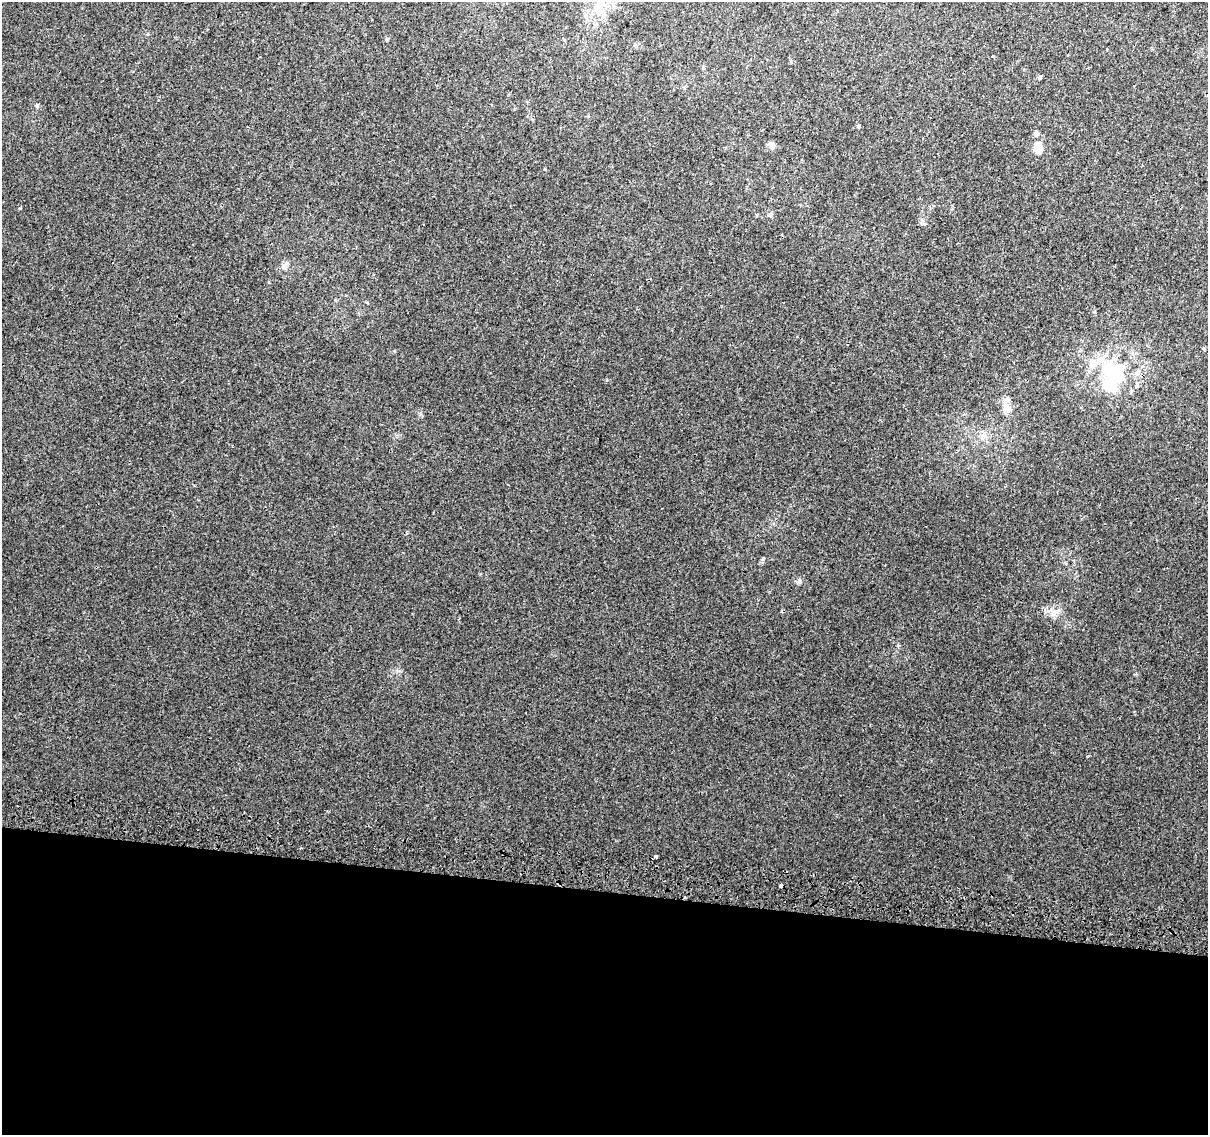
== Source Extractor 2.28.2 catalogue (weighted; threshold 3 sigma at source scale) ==
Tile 14 of 4 x 4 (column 2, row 4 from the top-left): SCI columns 1221-2426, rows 327-1459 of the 4845 x 5126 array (HDU 1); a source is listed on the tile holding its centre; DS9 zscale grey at full resolution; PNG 1210 x 1137 px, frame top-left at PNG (2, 2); no overlay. Shown black and unused: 21% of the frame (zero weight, under 2 of 3 exposures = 2% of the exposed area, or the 3 px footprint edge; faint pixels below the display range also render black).
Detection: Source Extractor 2.28.2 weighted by HDU 2 'WHT'; one run over the whole footprint, this tile lists its part. Background 0.00643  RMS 0.0036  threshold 0.0163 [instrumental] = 3 sigma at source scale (4.5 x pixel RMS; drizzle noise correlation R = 1.50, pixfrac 1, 0.0396/0.0396 arcsec/px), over >= 5 px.
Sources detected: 29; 3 inside a brighter object's white glare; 2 cosmic-ray / hot-pixel residue — not listed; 4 inside a brighter listed object's ellipse — not listed separately; the other 20 listed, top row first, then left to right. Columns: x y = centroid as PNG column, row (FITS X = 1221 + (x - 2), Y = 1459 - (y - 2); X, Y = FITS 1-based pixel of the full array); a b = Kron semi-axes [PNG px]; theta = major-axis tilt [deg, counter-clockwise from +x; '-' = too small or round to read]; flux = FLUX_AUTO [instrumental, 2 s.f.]
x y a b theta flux
597 6 25 12 33 6.5
387 39 5 5 - 0.41
703 68 5 4 - 0.52
1040 78 5 4 - 0.81
37 105 5 4 - 0.51
859 126 5 5 - 0.49
1036 133 7 6 - 1.2
772 145 10 7 -46 1.4
1038 147 14 8 -73 5.4
283 267 9 6 -56 1.2
1113 373 37 22 47 19
1137 386 6 6 - 0.79
1131 391 6 4 68 0.54
1007 408 12 9 -24 2.4
984 436 9 6 -11 1.6
763 559 4 3 - 1.4
799 581 8 6 50 1.1
782 611 4 3 - 0.35
1054 613 10 9 - 2.5
656 857 3 3 - 1.3
Isophote crosses this tile's border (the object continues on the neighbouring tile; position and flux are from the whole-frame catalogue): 1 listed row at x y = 597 6
Unlisted compact peaks at least as high as the median listed source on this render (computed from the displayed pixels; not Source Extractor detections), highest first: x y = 20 208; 420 414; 545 169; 769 215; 367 302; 898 645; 398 671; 394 351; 194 485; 924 224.